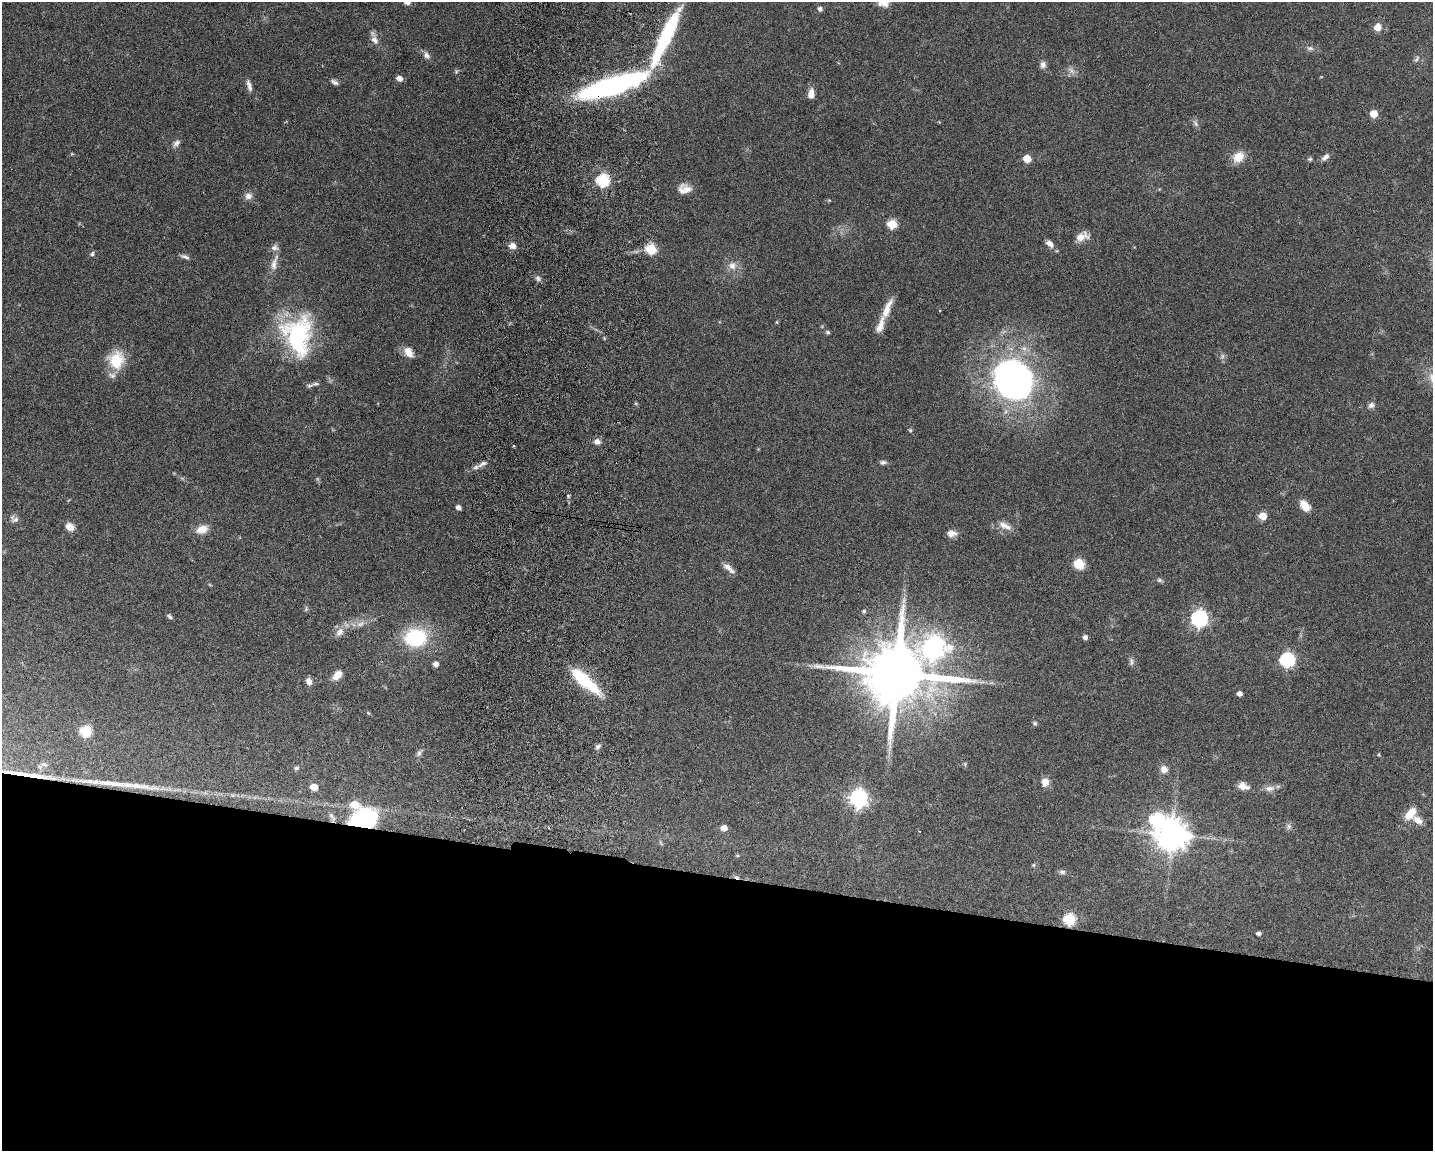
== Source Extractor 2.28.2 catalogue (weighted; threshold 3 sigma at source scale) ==
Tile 11 of 3 x 4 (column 2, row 4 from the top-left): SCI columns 1708-3138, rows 10-1158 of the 4734 x 4618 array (HDU 1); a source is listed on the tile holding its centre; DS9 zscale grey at full resolution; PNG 1435 x 1153 px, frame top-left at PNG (2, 2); no overlay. Shown black and unused: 24% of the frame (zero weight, under 3 of 6 exposures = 3% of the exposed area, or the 3 px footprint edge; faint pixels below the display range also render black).
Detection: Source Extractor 2.28.2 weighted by HDU 2 'WHT'; one run over the whole footprint, this tile lists its part. Background 0.0872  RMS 0.0032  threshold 0.0131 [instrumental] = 3 sigma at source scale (4.09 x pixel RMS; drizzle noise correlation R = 1.36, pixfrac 0.8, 0.05/0.05 arcsec/px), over >= 5 px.
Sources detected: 114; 2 inside a brighter object's white glare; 3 cosmic-ray / hot-pixel residue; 3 long thin detections or spike segments (spike, bleed or trail) — not listed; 3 inside a brighter listed object's ellipse — not listed separately; the other 103 listed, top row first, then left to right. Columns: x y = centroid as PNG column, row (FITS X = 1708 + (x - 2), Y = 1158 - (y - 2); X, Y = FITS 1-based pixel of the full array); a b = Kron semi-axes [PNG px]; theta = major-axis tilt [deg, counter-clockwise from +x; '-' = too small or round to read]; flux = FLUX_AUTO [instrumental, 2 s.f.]
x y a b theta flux
407 2 8 6 -12 1.3
820 9 5 5 - 1
1377 27 8 7 - 3
665 37 72 14 67 29
374 40 14 9 -63 1.9
1310 48 10 6 1 0.95
426 55 10 7 -57 1.3
1417 59 10 4 54 0.7
1043 65 9 7 79 1.2
1071 71 11 6 -46 1.3
399 78 6 5 - 1.8
334 82 10 5 -30 0.93
249 85 16 5 -74 1.4
613 86 62 15 18 73
811 94 10 6 87 2.7
1374 114 5 5 - 5.5
1196 124 10 6 -60 0.9
176 143 11 7 40 1.2
1238 157 16 12 36 3.8
1325 157 11 6 43 1.4
1027 159 5 5 - 7.1
1310 159 6 5 - 0.48
603 180 7 6 - 30
684 189 16 12 0 3
248 196 10 9 - 1.5
892 224 6 5 - 14
1081 237 14 8 21 3.2
1050 244 10 6 -40 1.7
512 246 9 8 - 1.7
651 249 6 5 - 19
92 254 7 5 60 0.58
185 257 12 5 -20 0.93
274 263 25 7 74 2.9
732 265 11 11 - 2.4
538 278 8 7 - 0.91
887 308 32 9 68 4.3
777 322 5 3 - 0.3
828 332 5 5 - 0.56
298 335 48 34 -88 36
408 352 13 9 -55 2.9
1222 356 7 5 62 0.71
116 360 22 20 83 8.4
1013 380 37 32 -52 140
315 384 13 5 9 1
636 404 5 3 - 0.34
1371 405 8 7 - 1.1
910 430 6 5 - 0.42
597 441 8 7 - 1.5
883 462 8 6 1 0.84
482 464 14 6 31 1.4
1305 506 12 8 -51 4.1
458 508 4 4 - 1.4
1263 516 5 5 - 6.4
15 519 12 8 11 1.2
1005 526 20 8 -26 2.6
70 527 10 7 -35 2.6
202 529 14 9 17 3.3
951 533 11 7 1 2
1079 564 10 9 - 6
729 568 17 6 -38 1.9
1159 580 7 6 - 0.62
306 609 7 4 75 0.48
864 611 5 4 - 0.51
170 617 7 4 -39 0.68
1199 618 7 7 - 84
360 624 12 6 23 1.6
340 632 15 9 51 2.2
1085 637 5 5 - 0.98
416 638 20 16 5 23
933 647 10 9 - 200
1287 660 7 6 - 50
1131 662 12 5 -81 0.87
436 664 5 5 - 1.5
897 674 20 16 -7 3100
337 675 13 8 42 2.8
309 681 8 6 -67 1.7
585 681 38 11 -41 15
1239 694 5 4 - 1.5
1035 723 6 5 - 0.5
86 731 6 6 - 20
598 747 8 6 43 0.75
419 753 10 6 74 0.94
1379 754 5 3 - 0.26
44 764 9 6 -11 0.92
296 768 5 5 - 0.66
1164 769 9 8 - 1.9
1045 782 9 8 - 2.3
1242 786 10 9 - 2.5
314 787 5 5 - 5.3
1269 788 14 8 1 1.8
859 798 7 7 - 120
355 804 8 6 -20 6
1410 814 18 9 48 4.6
332 817 15 5 -56 1.3
363 820 19 13 20 56
1417 820 14 8 -37 2.3
1289 826 8 6 -89 0.84
724 828 5 4 - 2.9
1172 835 10 9 - 570
1033 865 6 4 89 0.35
1062 872 9 6 -9 0.82
1069 919 6 6 - 25
1258 934 4 4 - 0.84
Overlapping masked pixels (flux is a lower limit): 2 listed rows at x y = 613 86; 363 820
Isophote crosses this tile's border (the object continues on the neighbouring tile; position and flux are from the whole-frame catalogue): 1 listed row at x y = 407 2